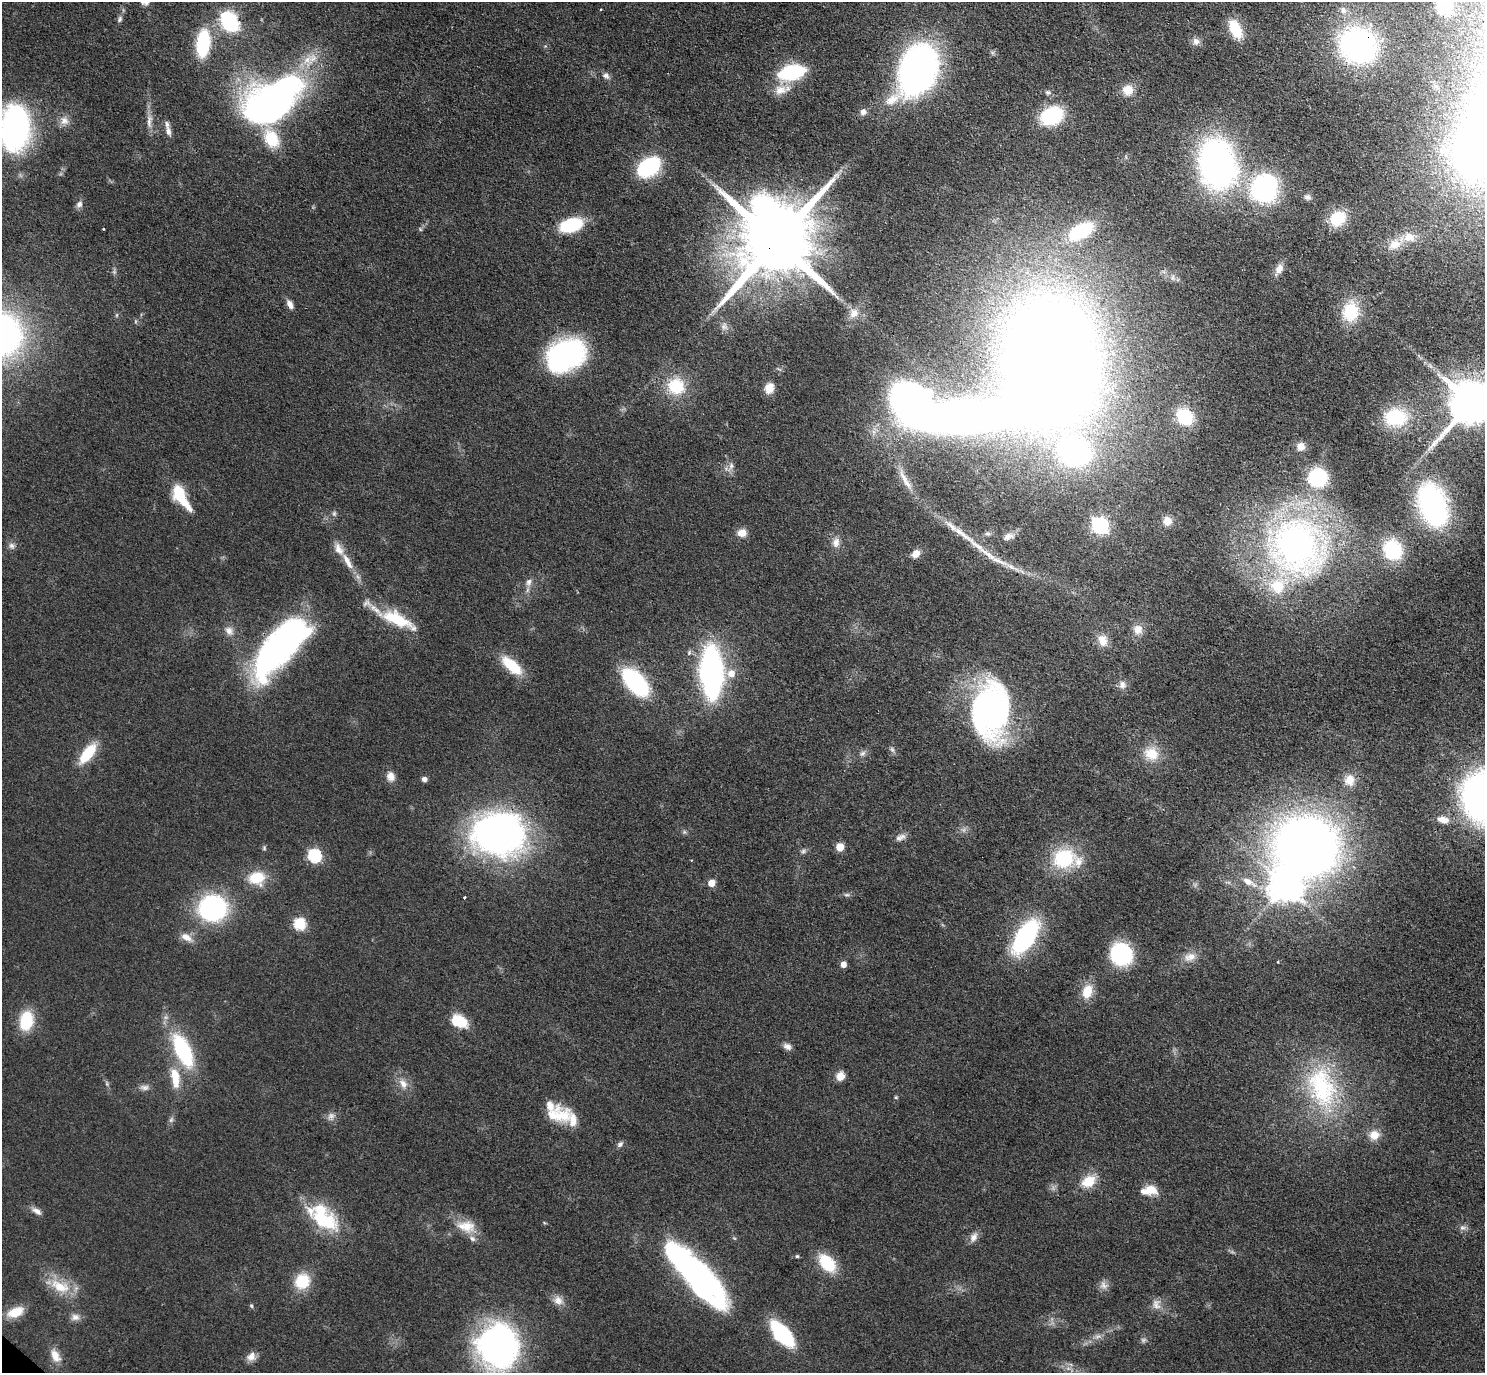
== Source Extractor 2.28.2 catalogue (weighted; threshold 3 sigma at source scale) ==
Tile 10 of 4 x 4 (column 2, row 3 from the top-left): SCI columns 1526-3008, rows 1570-2940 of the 6016 x 6023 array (HDU 1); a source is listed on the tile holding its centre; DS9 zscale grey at full resolution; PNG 1487 x 1375 px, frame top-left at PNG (2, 2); no overlay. Shown black and unused: <1% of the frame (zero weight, under 3 of 4 exposures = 5% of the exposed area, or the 3 px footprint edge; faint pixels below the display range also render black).
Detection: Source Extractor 2.28.2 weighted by HDU 2 'WHT'; one run over the whole footprint, this tile lists its part. Background 0.0466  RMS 0.0061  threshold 0.0272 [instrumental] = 3 sigma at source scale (4.5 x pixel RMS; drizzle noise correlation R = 1.50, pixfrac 1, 0.05/0.05 arcsec/px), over >= 5 px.
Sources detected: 170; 2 too faint to see at this stretch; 3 inside a brighter object's white glare — not listed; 13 inside a brighter listed object's ellipse — not listed separately; the other 152 listed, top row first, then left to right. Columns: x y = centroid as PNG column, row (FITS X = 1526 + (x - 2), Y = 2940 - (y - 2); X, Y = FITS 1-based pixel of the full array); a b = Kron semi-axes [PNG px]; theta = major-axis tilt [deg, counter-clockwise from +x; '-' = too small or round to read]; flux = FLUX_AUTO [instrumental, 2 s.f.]
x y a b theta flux
146 2 14 8 48 3.8
1444 6 15 13 -58 38
1343 10 11 9 90 3.9
120 19 9 6 70 1.8
229 21 14 10 -52 71
1235 29 19 10 -65 21
1196 41 11 9 -42 3.4
203 43 21 10 84 52
1358 46 30 26 -26 180
917 70 33 22 64 350
792 72 21 11 13 60
606 76 11 7 -37 2.6
780 90 19 13 8 8.2
1128 90 13 13 - 8.4
1048 92 8 6 7 1.6
273 101 59 34 38 310
863 112 9 8 - 2.9
1052 116 21 16 25 46
64 121 12 11 - 4.9
149 121 22 7 87 5.1
15 128 36 23 87 180
168 131 13 7 -74 3.3
1472 156 80 71 -14 450
1217 164 33 24 -80 320
649 167 17 12 36 72
1264 189 20 17 66 140
1307 197 9 7 -20 2.1
79 204 9 8 - 2.6
1337 218 18 14 38 21
571 225 22 12 18 37
103 229 3 3 - 0.86
420 229 5 4 - 0.77
1081 231 37 19 29 40
1409 237 18 14 -5 11
776 241 23 20 57 10000
1279 269 13 9 64 4.5
290 304 11 6 -60 3.9
1350 312 23 18 79 25
854 313 14 11 64 5.9
117 315 6 4 89 0.86
724 326 10 10 - 3.3
565 355 35 25 24 130
1051 362 88 62 88 1700
676 386 21 20 - 25
769 388 12 9 66 6.1
908 399 31 26 -23 190
1470 403 13 12 - 3300
1184 417 12 10 -46 42
1395 417 25 19 4 38
1300 446 10 10 - 5.1
1073 452 55 44 -44 130
731 466 10 6 79 2.7
1318 477 19 18 - 41
904 478 27 7 -60 7.8
179 494 17 10 -73 24
1433 505 39 24 -72 120
334 514 7 5 -70 1.4
1167 521 9 9 - 6.6
1100 525 7 7 - 200
742 533 11 9 9 5.6
962 533 48 7 -37 15
988 534 8 5 -5 1.5
1009 536 17 9 20 4.1
836 542 13 9 79 4.7
11 546 8 7 - 2.2
1297 546 74 64 -53 270
1392 550 22 19 -62 34
916 554 11 8 39 5.2
347 561 26 8 -60 9.2
1012 567 27 6 -28 7.4
529 582 11 7 76 3.3
397 619 40 13 -26 32
1138 629 14 13 - 6.1
229 631 13 10 -63 4.3
1102 640 15 11 -68 7.6
281 646 63 24 48 250
689 653 6 5 - 1.4
512 665 25 11 -41 23
711 672 36 15 -88 220
731 673 7 7 - 7.5
635 682 24 13 -48 86
1122 685 12 10 -62 3.7
990 711 49 32 87 210
892 749 8 5 -63 1.6
88 753 22 10 52 24
862 753 9 6 40 2.1
1151 754 21 18 -22 14
391 776 12 10 -75 4.8
424 779 5 4 - 3.3
1350 780 14 12 75 7.6
1443 820 11 7 -13 6.7
684 832 6 4 72 1
498 834 35 28 -5 380
900 837 15 7 25 3.3
840 847 5 5 - 17
264 848 7 5 -89 1
803 851 7 5 45 1.5
314 855 6 6 - 92
1064 858 26 22 21 39
257 878 19 16 4 17
1248 882 21 9 -29 7.8
711 883 5 5 - 11
1285 886 9 9 - 1000
847 895 8 4 8 1.4
464 898 3 3 - 1.6
213 908 21 19 0 120
299 924 6 6 - 61
186 937 16 8 -26 6
1025 937 29 14 57 100
1121 954 15 14 - 84
1190 957 18 11 20 7
843 964 5 5 - 4.7
1087 992 18 12 73 11
26 1021 18 13 79 27
459 1021 15 10 -26 21
787 1046 11 7 -23 3
183 1051 32 14 -65 63
840 1076 10 8 51 6
175 1077 23 9 -82 16
107 1084 7 4 -72 1.1
403 1084 14 10 -62 5.7
145 1087 12 8 0 2.9
1322 1087 63 39 -73 82
896 1097 5 4 - 0.72
331 1116 10 8 -77 3
563 1116 22 20 4 14
171 1120 7 6 - 1.5
1374 1135 13 12 - 7.3
620 1144 9 6 38 1.9
1088 1181 18 13 32 13
1149 1190 21 11 5 9.9
37 1211 13 7 -34 3.4
323 1216 42 23 -46 43
466 1226 25 15 -9 13
1463 1228 10 7 4 2.3
974 1237 14 8 62 3.8
797 1256 5 4 - 0.84
827 1263 21 12 -49 27
700 1278 70 24 -49 190
302 1281 16 14 52 22
1103 1285 12 9 -50 3.5
60 1286 32 15 -22 18
558 1300 13 11 -44 5
1156 1304 15 12 -86 5.1
251 1306 6 4 -68 0.86
16 1312 20 11 21 12
75 1317 12 9 11 3.6
782 1334 20 9 -49 89
1098 1336 9 4 19 2
498 1346 41 37 83 210
55 1356 17 9 -63 7.2
251 1357 12 10 37 4.6
Overlapping masked pixels (flux is a lower limit): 3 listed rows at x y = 1358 46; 776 241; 281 646
Isophote crosses this tile's border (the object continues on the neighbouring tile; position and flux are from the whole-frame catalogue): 5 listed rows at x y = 146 2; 1444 6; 15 128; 1472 156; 1470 403